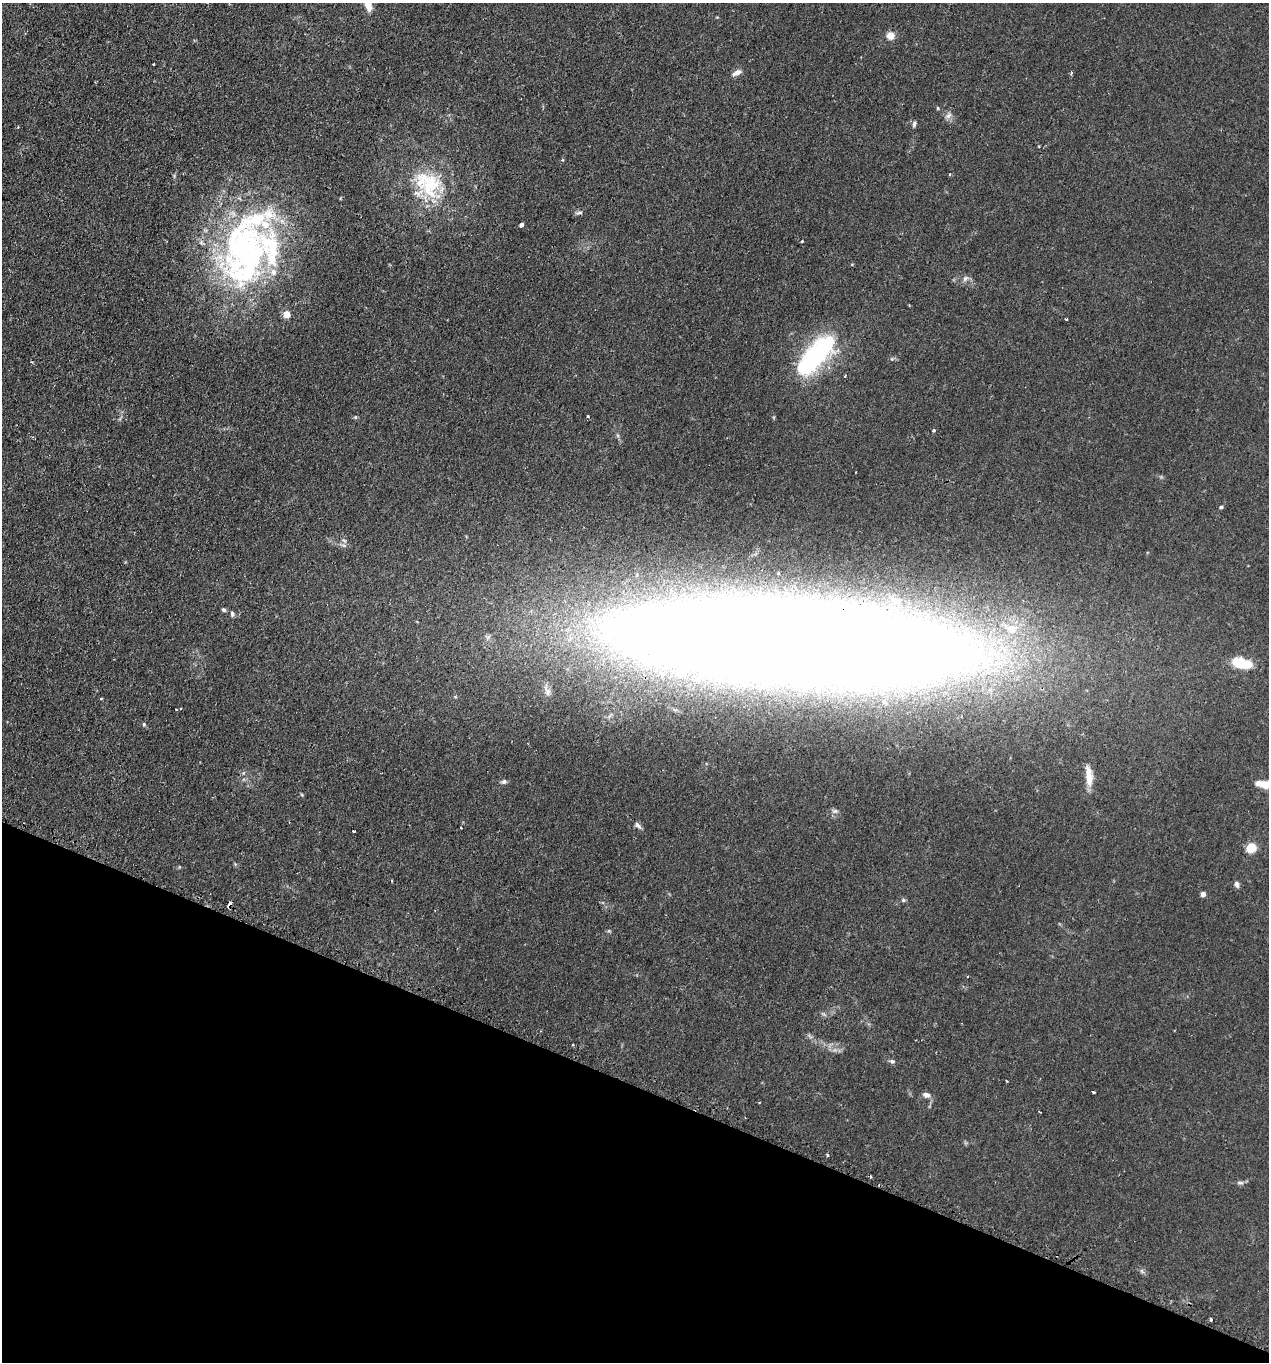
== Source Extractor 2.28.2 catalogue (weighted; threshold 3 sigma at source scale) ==
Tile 15 of 4 x 4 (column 3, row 4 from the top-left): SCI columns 2753-4019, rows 218-1577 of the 5665 x 5686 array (HDU 1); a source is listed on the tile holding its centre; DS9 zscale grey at full resolution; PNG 1271 x 1364 px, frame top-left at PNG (2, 3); no overlay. Shown black and unused: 20% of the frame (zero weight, under 2 of 3 exposures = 3% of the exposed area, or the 3 px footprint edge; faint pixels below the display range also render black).
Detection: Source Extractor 2.28.2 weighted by HDU 2 'WHT'; one run over the whole footprint, this tile lists its part. Background 0.0365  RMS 0.0053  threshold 0.0241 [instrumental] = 3 sigma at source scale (4.5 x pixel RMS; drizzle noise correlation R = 1.50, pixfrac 1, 0.05/0.05 arcsec/px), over >= 5 px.
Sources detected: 57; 2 inside a brighter object's white glare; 2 cosmic-ray / hot-pixel residue — not listed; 6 inside a brighter listed object's ellipse — not listed separately; the other 47 listed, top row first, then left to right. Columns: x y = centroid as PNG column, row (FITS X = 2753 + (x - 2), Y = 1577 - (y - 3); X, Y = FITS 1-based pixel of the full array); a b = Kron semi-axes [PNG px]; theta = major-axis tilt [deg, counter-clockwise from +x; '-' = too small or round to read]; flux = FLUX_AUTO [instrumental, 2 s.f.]
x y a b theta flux
368 5 15 9 -68 6.8
890 36 8 8 - 4.6
153 64 3 3 - 0.89
737 73 14 6 24 2.5
1071 73 3 2 - 1.1
938 108 4 4 - 0.53
948 115 11 7 41 2.2
914 124 7 4 69 1.1
428 184 43 31 -42 36
579 213 11 3 6 1.1
521 225 4 3 - 4.7
802 241 3 3 - 1.3
249 252 84 66 48 160
965 278 9 6 49 1.7
286 314 5 5 - 9.7
1066 319 3 2 - 0.51
813 358 42 16 49 91
588 416 3 3 - 1.1
934 430 4 4 - 0.62
1221 507 4 4 - 0.68
224 610 5 5 - 0.98
232 614 7 5 -75 1.2
789 642 276 57 -4 3200
1241 663 19 8 -13 20
547 691 13 7 -65 2.5
101 698 4 3 - 0.45
181 708 3 2 - 0.73
144 724 6 4 -70 0.73
1089 776 25 9 -83 6.3
503 782 7 6 - 1.2
1265 785 11 9 -13 6.3
835 811 9 6 -9 1.5
638 825 11 5 -48 1.7
461 828 3 3 - 0.84
354 831 3 2 - 0.57
1251 848 5 5 - 26
392 881 4 3 - 0.41
1237 884 8 5 -76 1.7
1203 894 4 4 - 4
903 900 5 5 - 0.8
230 903 5 3 - 5.9
892 1061 7 5 -22 1.2
1093 1092 3 3 - 1.1
926 1095 9 6 -13 2.4
870 1177 4 3 - 0.75
1240 1183 10 4 -1 1.3
1211 1319 4 3 - 0.67
Overlapping masked pixels (flux is a lower limit): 2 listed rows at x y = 789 642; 230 903
Isophote crosses this tile's border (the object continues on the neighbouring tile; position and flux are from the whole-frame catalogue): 3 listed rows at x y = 368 5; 789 642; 1265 785